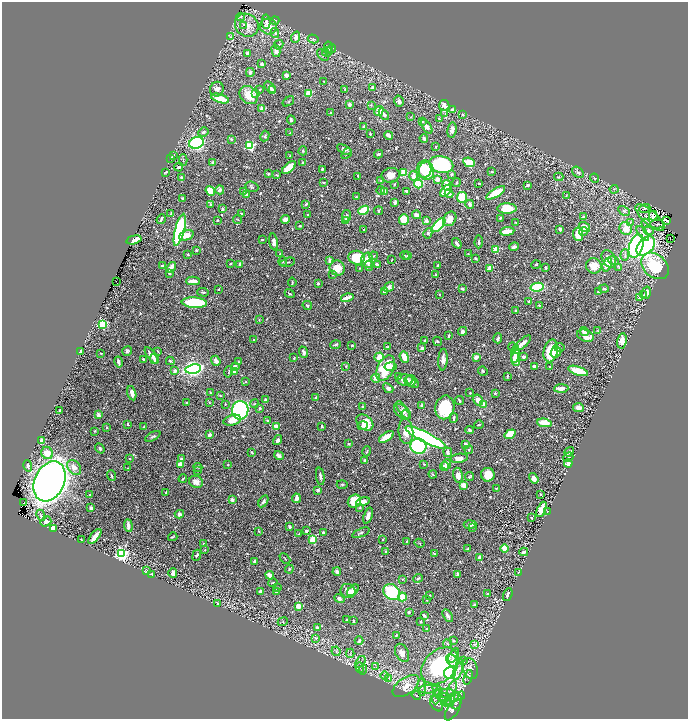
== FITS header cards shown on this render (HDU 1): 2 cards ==
NAXIS1  =                 1372
NAXIS2  =                 1434

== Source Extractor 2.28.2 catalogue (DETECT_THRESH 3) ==
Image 1372 x 1434 px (HDU 1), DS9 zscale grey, zoomed out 1/2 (1 PNG px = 2 x 2 image px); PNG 690 x 721 px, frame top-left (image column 1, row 1434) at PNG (2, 2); each listed source drawn as its Kron ellipse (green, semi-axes under 4 px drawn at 4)
Background 0.435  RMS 0.017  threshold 0.0496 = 3 sigma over >= 5 px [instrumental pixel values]
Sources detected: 716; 21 cannot appear on this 1/2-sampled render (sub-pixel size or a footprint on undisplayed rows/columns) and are neither listed nor drawn; of the other 695, the 500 brightest by FLUX_AUTO listed and drawn (195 fainter detections omitted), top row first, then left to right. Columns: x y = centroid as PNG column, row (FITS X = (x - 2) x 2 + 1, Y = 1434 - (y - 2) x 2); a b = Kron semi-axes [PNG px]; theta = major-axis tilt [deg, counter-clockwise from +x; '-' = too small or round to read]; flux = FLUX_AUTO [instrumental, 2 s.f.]
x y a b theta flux
241 17 4 2 - 2.3
275 20 4 3 - 3.3
266 22 7 4 87 14
243 25 2 1 - 50
247 25 12 11 - 36
268 26 8 7 - 29
275 33 5 2 - 2.5
231 37 4 3 - 3.3
296 37 6 4 71 15
313 39 5 4 - 5.8
279 45 5 3 - 5.7
329 48 6 3 -78 4.7
332 49 4 3 - 4
276 51 6 4 -75 15
327 52 5 4 - 7.9
247 53 4 3 - 6.7
323 55 7 3 -50 4.6
262 64 2 2 - 13
250 72 4 3 - 8.4
286 75 2 2 - 30
324 81 2 2 - 2.2
270 87 7 3 -52 15
373 87 2 2 - 10
217 89 7 6 - 13
260 89 3 2 - 2.7
345 89 3 2 - 2.3
272 90 4 3 - 14
308 93 3 3 - 140
255 94 3 3 - 4.7
249 95 10 8 -43 62
220 99 9 4 -16 53
288 101 6 2 35 2.7
399 101 6 4 -76 11
349 104 3 2 - 15
371 105 2 2 - 2.3
444 105 5 5 - 20
262 109 3 3 - 19
452 110 4 3 - 11
379 111 5 4 - 38
331 113 3 2 - 3.7
445 113 4 3 - 3.5
384 114 6 3 -50 9.1
462 115 3 3 - 2.8
411 117 3 3 - 2.3
439 119 4 3 - 4.5
291 120 4 2 - 9.4
423 122 4 3 - 3.5
364 126 3 2 - 6.5
427 127 8 4 -55 15
452 130 8 4 80 16
203 132 5 4 - 6.9
290 133 3 2 - 2.6
370 134 2 2 - 2.5
389 135 4 2 - 16
265 136 5 3 - 5.1
424 138 4 3 - 7.1
231 139 4 3 - 3.6
196 143 7 5 21 690
250 146 3 3 - 340
436 147 3 2 - 2.6
344 150 8 3 -28 9.1
303 151 4 3 - 3.5
346 154 6 3 46 3.8
379 154 4 3 - 7.3
173 156 3 2 - 8.9
290 156 3 2 - 3.7
171 158 3 2 - 3.4
183 160 6 2 -90 2.7
213 162 3 3 - 14
469 162 6 4 -25 52
302 163 3 2 - 6.3
441 165 12 8 -12 290
179 167 4 3 - 6.3
289 167 8 4 40 84
322 169 2 2 - 7.6
424 169 9 7 67 99
426 171 9 7 -81 85
165 172 4 2 - 2.6
492 172 3 2 - 3.7
578 172 7 4 -40 11
404 173 3 3 - 60
268 174 3 2 - 3.7
451 174 3 2 - 5.7
276 175 4 2 - 3.2
391 175 9 7 13 25
358 176 3 2 - 3
413 176 5 3 - 16
181 177 3 3 - 5.1
559 177 4 3 - 3.4
594 178 5 2 - 2.4
437 179 4 3 - 18
381 180 3 3 - 2.3
324 182 2 2 - 2.5
456 183 4 2 - 4.2
479 183 3 2 - 2.4
394 184 3 2 - 3.6
418 184 4 3 - 79
447 185 5 4 - 32
527 185 4 3 - 4
252 187 6 5 - 5.1
614 189 4 2 - 2.2
220 190 4 3 - 14
381 190 4 3 - 3.7
210 191 5 4 - 57
244 191 4 3 - 2.9
406 191 3 2 - 6.1
446 191 7 4 46 46
384 192 3 2 - 42
496 193 11 3 31 110
449 194 4 2 - 14
246 195 3 3 - 5.6
566 195 3 3 - 2.3
356 197 3 2 - 3.2
462 197 5 5 - 80
183 199 3 2 - 5.8
395 202 3 3 - 7.4
210 204 4 3 - 3.5
306 204 4 2 - 4.7
470 204 4 3 - 7.7
507 208 9 5 0 74
645 208 6 3 17 5.9
223 209 3 3 - 6.4
364 210 5 3 - 160
378 211 4 3 - 3.8
624 211 6 3 -30 4.8
241 213 2 2 - 2.9
170 214 3 2 - 3.1
308 214 2 2 - 2.4
416 215 4 3 - 19
347 216 6 4 80 5.7
653 216 5 3 - 9
583 217 3 2 - 8.9
650 217 18 6 -41 20
500 218 3 2 - 3
161 219 5 2 - 7.6
285 219 4 3 - 19
404 219 5 5 - 59
450 219 8 6 57 23
217 220 3 2 - 4.1
237 220 4 3 - 2.5
346 221 2 2 - 58
426 221 3 3 - 12
667 221 3 2 - 3.2
516 222 3 2 - 2.2
630 223 4 3 - 3.2
646 223 5 3 - 9
657 224 7 3 0 3.7
439 225 8 4 46 280
300 226 3 2 - 4.5
584 227 6 3 -36 29
560 229 3 2 - 10
626 229 7 6 - 40
180 230 16 4 75 690
363 230 2 2 - 4
507 231 7 3 7 53
583 231 4 2 - 2.8
649 231 5 4 - 8.7
428 233 5 4 - 5.1
643 233 8 3 -54 8.6
578 234 7 5 -84 51
186 235 8 4 22 38
262 239 2 2 - 3.9
670 239 2 1 - 2.7
134 240 7 3 15 14
274 242 8 4 -80 13
479 242 6 3 86 6.1
457 243 6 2 -55 7.8
636 246 12 6 71 530
646 246 11 7 48 560
514 247 5 3 - 9.1
496 249 3 3 - 100
196 250 3 3 - 3.6
280 253 3 2 - 3.1
468 254 2 2 - 2.6
188 255 3 2 - 3
405 255 5 2 - 2.4
625 255 5 4 - 6.9
373 256 4 3 - 4.3
408 256 4 3 - 8.5
357 258 8 7 - 120
476 258 4 2 - 3.9
609 259 9 6 -61 25
330 260 2 2 - 15
367 260 7 6 - 39
392 260 3 2 - 2.4
614 260 6 4 -19 7.9
283 261 5 3 - 3.5
287 262 8 2 15 3.4
230 264 2 2 - 5.6
240 264 2 2 - 25
162 265 3 2 - 3.7
377 265 4 3 - 12
438 265 3 2 - 5.1
536 265 5 3 - 3.4
607 265 7 4 69 34
369 266 5 3 - 3.9
594 266 8 7 - 46
655 266 15 11 -41 160
171 267 6 3 51 27
545 267 3 3 - 3.7
619 267 4 2 - 2.2
337 268 8 7 - 43
360 268 3 2 - 2.3
490 268 2 2 - 71
169 273 4 3 - 4.4
333 275 3 3 - 2.4
435 275 3 2 - 2.6
116 281 2 1 - 6.4
193 281 7 3 -1 21
292 282 4 2 - 3
318 283 2 2 - 6.6
389 287 6 4 33 20
537 287 7 3 11 130
219 289 3 2 - 2.3
462 289 3 2 - 8.3
604 289 5 3 - 4.4
384 291 3 3 - 8.7
598 291 3 2 - 8.2
203 292 6 2 -3 3.4
646 293 6 4 77 20
290 294 5 3 - 4.7
439 295 3 2 - 2.8
643 295 3 2 - 4.7
347 298 6 2 15 24
639 298 2 2 - 4.7
529 301 3 2 - 4.6
194 303 12 5 -4 210
539 305 2 2 - 2.8
307 306 5 3 - 5
516 311 3 2 - 5.8
259 320 3 2 - 2.3
102 324 3 3 - 300
598 330 3 3 - 2.7
462 331 5 4 - 9.8
584 332 5 3 - 18
449 336 4 2 - 2.5
585 336 9 6 -21 35
498 338 5 3 - 9.2
254 340 3 2 - 2.2
425 340 2 2 - 3.4
438 341 5 3 - 4.7
622 341 8 4 79 28
522 343 10 3 41 21
336 345 5 3 - 4.9
352 345 3 2 - 4.3
388 347 3 3 - 5.4
513 347 4 3 - 3.2
559 347 5 4 - 5.6
422 348 4 3 - 5.9
81 351 3 3 - 20
127 351 5 4 - 6.8
158 351 3 2 - 2.1
551 351 11 7 77 140
303 352 6 3 -69 7.7
556 352 6 5 - 26
101 353 3 2 - 2.5
515 354 9 3 84 26
151 355 10 4 -54 22
379 357 5 3 - 50
404 357 6 3 -69 44
476 357 3 2 - 29
524 357 4 4 - 8.6
294 358 3 2 - 2.7
143 359 2 2 - 3.3
155 359 5 4 - 9.6
443 359 11 4 85 17
516 359 6 4 -88 53
170 361 4 3 - 2.5
216 361 5 4 - 10
118 362 5 3 - 12
239 362 4 2 - 2.3
235 366 4 3 - 8.1
346 366 3 2 - 3
390 366 6 3 10 29
534 366 4 3 - 9.2
550 367 2 2 - 2.4
386 368 14 8 64 160
193 369 8 4 11 890
175 371 2 2 - 26
483 371 5 2 - 2.8
578 371 10 4 -18 74
229 372 6 2 76 2.5
234 372 3 3 - 15
507 376 4 3 - 3.8
399 377 3 3 - 5.5
376 378 4 4 - 19
405 380 8 5 -3 25
410 381 6 5 - 7.9
246 382 2 2 - 2.7
413 382 7 4 -48 8.4
388 388 6 4 -40 8
561 388 7 3 3 21
132 393 7 4 -76 22
210 393 3 2 - 2.2
470 393 2 2 - 5.2
495 393 3 2 - 4.4
220 396 3 2 - 2.5
316 397 3 3 - 3.8
266 400 2 2 - 27
459 400 4 2 - 4.1
478 400 6 5 - 25
209 402 3 3 - 3.1
187 403 2 2 - 3.7
225 404 2 2 - 2.2
254 404 4 3 - 3.7
422 405 4 3 - 6
484 405 4 3 - 20
362 407 3 3 - 3.1
445 407 12 9 79 130
260 408 3 2 - 7.1
578 408 5 4 - 21
240 410 9 8 - 520
404 410 11 4 -52 11
60 411 3 2 - 4.7
402 412 9 6 -44 12
98 415 2 2 - 33
405 415 5 3 - 4.5
454 418 5 2 - 7.8
232 420 9 5 15 35
268 420 3 2 - 5.7
365 423 10 7 -41 55
544 423 7 4 -9 50
128 424 3 2 - 4.2
479 425 5 2 - 2.7
276 426 2 2 - 42
322 426 3 3 - 3.7
363 426 5 4 - 8.8
107 427 2 2 - 11
143 427 3 2 - 2.7
470 430 4 3 - 5.5
95 431 4 2 - 2.4
406 431 12 7 -86 34
510 434 6 4 34 87
210 435 3 3 - 12
153 436 8 3 29 4.6
386 437 8 3 33 67
426 437 22 5 -27 700
277 440 5 3 - 10
42 441 3 3 - 38
349 444 3 2 - 2.9
465 444 4 3 - 10
418 446 8 7 - 330
100 448 5 3 - 4.9
469 450 4 3 - 4
367 451 5 2 - 3.6
251 452 3 2 - 3.2
448 452 5 3 - 11
569 452 5 3 - 4.7
47 453 6 5 - 35
279 456 5 3 - 14
568 457 5 3 - 5.3
459 458 9 4 8 21
130 459 2 2 - 2.8
181 459 4 3 - 7.4
365 461 4 3 - 9.4
568 463 4 3 - 25
180 464 3 3 - 32
228 464 2 2 - 2.5
424 464 2 2 - 2.5
447 464 5 3 - 27
28 466 6 3 -76 8
74 467 8 6 -50 23
198 467 4 2 - 2.4
444 467 4 4 - 13
128 468 2 2 - 2.4
198 471 4 3 - 3
433 474 4 2 - 2.7
458 475 8 5 -81 21
488 475 7 6 - 45
112 476 5 2 - 4.4
320 476 8 3 -81 8.7
470 477 4 2 - 4.4
534 478 6 4 -56 19
183 479 4 2 - 2.9
50 481 21 15 65 2800
196 482 7 6 - 19
342 484 5 3 - 4
464 485 4 3 - 34
496 488 4 3 - 4.4
318 490 3 2 - 7.2
166 493 3 2 - 4
540 494 2 2 - 2.9
90 495 2 2 - 3.2
296 498 5 2 - 23
232 500 2 2 - 32
263 501 6 3 59 8
354 501 7 6 - 66
363 502 7 3 13 28
23 503 4 1 - 22
91 508 3 3 - 9.8
360 508 3 3 - 3.5
541 509 8 4 66 53
547 512 2 2 - 2.2
179 514 4 4 - 12
41 515 6 3 -65 5.9
368 516 8 3 71 21
531 518 2 2 - 3.4
46 522 5 4 - 16
470 525 6 3 4 11
128 526 6 2 -85 14
290 527 4 3 - 6.6
473 528 3 2 - 2.3
54 529 3 3 - 39
259 531 3 2 - 3
306 531 3 2 - 9.3
323 533 3 3 - 3.8
361 533 9 3 23 6.8
299 534 4 3 - 2.3
95 536 9 3 51 24
173 537 5 2 - 3.7
313 539 3 3 - 140
383 539 2 2 - 2.5
81 540 2 2 - 3.2
407 541 2 2 - 2.8
203 543 3 2 - 2.3
419 543 5 2 - 2.2
505 548 4 3 - 35
468 549 4 2 - 4.6
205 550 3 2 - 2.2
386 551 2 2 - 4.7
524 552 4 2 - 9.2
121 554 4 4 - 890
435 554 3 2 - 2.5
197 555 6 2 65 3.9
480 557 3 3 - 17
285 559 6 2 -45 2.8
255 562 3 2 - 13
289 569 4 3 - 2.7
146 571 4 2 - 2.3
337 572 4 3 - 14
518 572 2 2 - 2.7
173 573 5 2 - 19
458 574 4 3 - 5.4
152 575 3 2 - 5.4
270 575 4 3 - 30
418 578 5 3 - 4.9
403 579 3 3 - 3.8
273 583 4 2 - 2.4
278 587 3 3 - 3.1
353 590 7 3 40 32
348 591 7 7 - 20
260 592 4 3 - 6.8
277 592 4 3 - 4.9
392 592 9 7 -36 190
487 594 3 3 - 3.8
429 595 2 2 - 2.5
508 595 7 3 69 11
402 597 4 4 - 47
339 599 5 4 - 8.8
427 600 4 3 - 2.8
218 604 4 2 - 5.2
474 604 4 3 - 3.3
298 606 2 2 - 75
409 612 3 3 - 5.2
424 615 4 2 - 7.1
448 616 7 3 -60 10
347 620 3 2 - 2.7
353 621 3 2 - 5
283 622 5 3 - 3.4
421 622 3 2 - 3.3
317 628 4 3 - 7.1
427 629 4 2 - 5.1
396 635 2 2 - 4.1
316 638 3 3 - 3.8
453 640 4 2 - 2.3
359 641 4 2 - 6.5
447 644 4 3 - 3.1
474 644 4 4 - 5
336 651 5 3 - 3.7
350 653 4 2 - 2.6
402 653 9 6 -64 19
454 655 8 4 63 18
452 661 7 5 -51 17
464 661 4 3 - 2.9
360 662 6 3 54 4.7
440 666 21 15 42 370
376 667 3 3 - 2.7
360 668 5 3 - 4
470 668 11 7 -72 22
363 670 5 3 - 4.3
458 670 11 4 73 15
450 673 6 5 - 180
385 676 4 3 - 3.7
468 677 7 4 72 7.8
389 678 3 3 - 2.7
406 686 15 8 35 34
422 687 9 4 -85 11
429 689 9 3 5 8.9
452 689 8 4 70 12
438 691 7 4 -61 8.9
446 693 8 4 8 13
416 695 5 3 - 3
437 696 8 4 80 11
459 696 6 4 31 5.6
444 697 5 4 - 7.1
452 699 8 4 39 11
456 701 8 5 84 13
448 703 5 4 - 8.3
436 704 8 5 -57 11
453 710 12 5 58 15
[195 fainter detections neither listed nor drawn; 21 sub-pixel or undisplayed-footprint detections neither listed nor drawn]